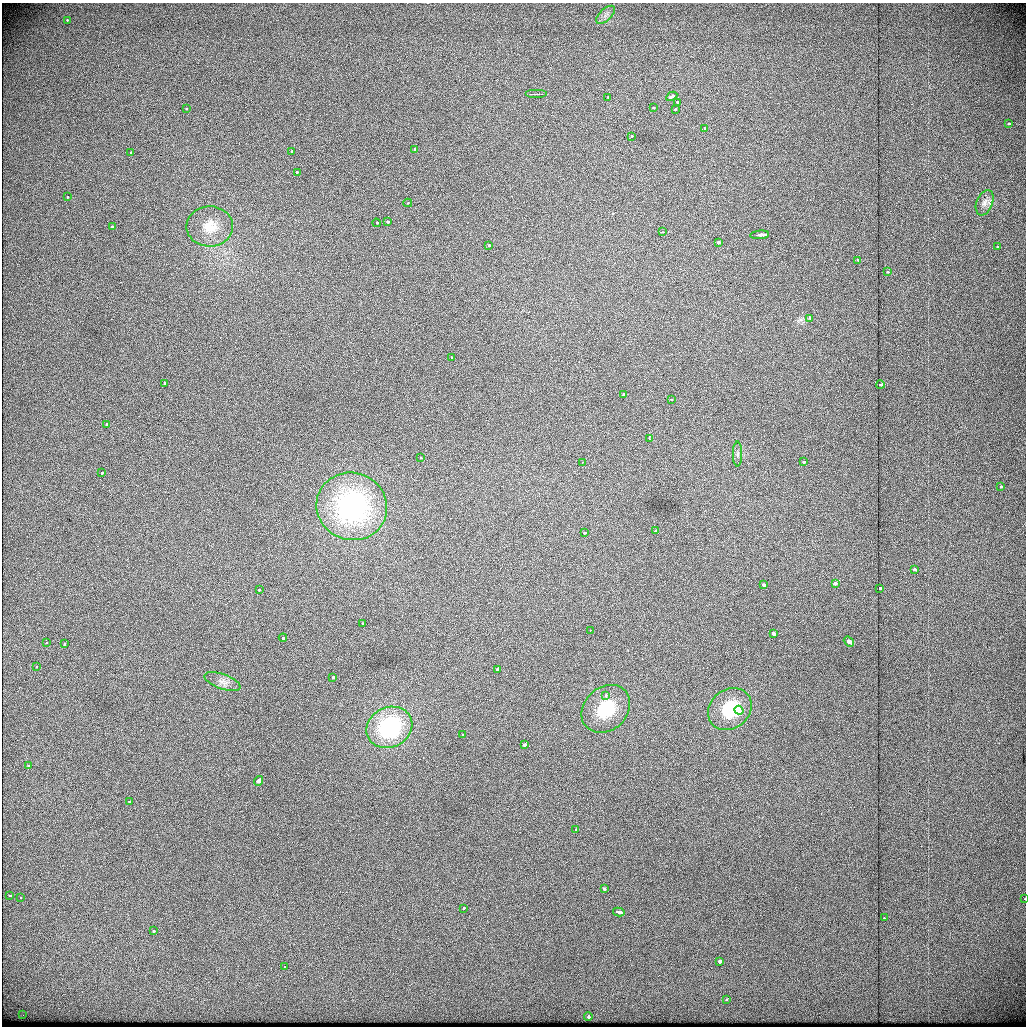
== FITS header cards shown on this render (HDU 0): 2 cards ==
NAXIS1  =                 1024          /
NAXIS2  =                 1024          /

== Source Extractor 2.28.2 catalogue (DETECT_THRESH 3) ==
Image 1024 x 1024 px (HDU 0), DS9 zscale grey, 1 PNG px = 1 image px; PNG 1028 x 1028 px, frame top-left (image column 1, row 1024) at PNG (2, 3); each listed source drawn as its Kron ellipse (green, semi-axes under 4 px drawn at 4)
Background 433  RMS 1.5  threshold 4.56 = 3 sigma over >= 5 px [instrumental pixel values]
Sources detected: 87; all 87 listed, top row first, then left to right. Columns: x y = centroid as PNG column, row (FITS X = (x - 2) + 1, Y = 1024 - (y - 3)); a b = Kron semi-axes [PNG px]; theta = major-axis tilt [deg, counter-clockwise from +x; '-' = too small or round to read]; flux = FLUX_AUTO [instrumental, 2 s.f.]
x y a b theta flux
605 15 12 6 43 560
67 20 3 3 - 340
536 94 11 2 0 160
672 96 6 3 27 3400
608 97 3 3 - 250
677 102 3 3 - 270
653 107 3 3 - 230
186 109 3 2 - 360
675 109 3 3 - 400
1009 123 3 3 - 310
704 128 3 3 - 270
632 136 3 3 - 230
414 149 3 3 - 780
292 151 3 3 - 1800
131 153 3 3 - 350
297 172 3 3 - 240
67 197 3 2 - 260
408 203 4 4 - 130
985 203 13 8 69 640
387 222 3 3 - 590
376 223 4 4 - 240
210 226 23 20 1 2700
112 227 3 3 - 330
662 232 4 2 - 360
760 235 9 3 5 1700
718 242 3 3 - 1100
489 246 3 3 - 240
998 247 3 3 - 600
858 260 3 3 - 310
887 272 3 2 - 290
810 318 3 3 - 340
451 357 3 3 - 110
165 383 3 3 - 430
880 385 4 3 - 780
624 395 3 3 - 1400
671 400 3 2 - 180
107 424 3 3 - 1000
649 439 3 2 - 83
738 454 12 4 -90 400
420 457 3 3 - 300
582 462 3 2 - 150
803 462 3 3 - 730
102 473 3 3 - 350
1001 486 3 3 - 270
352 506 35 33 -23 17000
656 531 3 3 - 380
584 533 3 3 - 210
915 570 4 3 - 840
835 583 3 3 - 1400
764 585 3 3 - 780
880 588 3 3 - 410
259 590 3 2 - 350
363 623 3 3 - 300
590 630 3 2 - 300
773 633 4 3 - 970
283 638 4 3 - 320
849 641 5 3 - 3600
46 643 3 2 - 180
64 644 3 3 - 380
37 666 3 3 - 200
497 670 3 3 - 2500
333 677 3 3 - 560
222 682 19 7 -19 860
605 695 4 4 - 340
606 709 26 21 43 5900
730 709 23 19 39 5600
739 710 5 4 - 390
389 727 23 20 26 11000
463 734 3 3 - 270
524 744 3 3 - 1200
28 765 3 3 - 270
258 781 5 3 - 4900
129 802 3 3 - 730
576 829 3 3 - 260
604 889 3 3 - 530
10 895 3 3 - 320
21 898 3 3 - 170
1025 899 3 2 - 160
463 908 3 3 - 510
619 912 6 3 -14 1000
884 918 3 3 - 150
153 931 3 3 - 360
720 961 3 3 - 1600
285 967 3 2 - 160
726 999 3 3 - 300
23 1015 2 2 - 51
588 1016 4 3 - 1100
At the frame edge (FLAGS 8, measured only in part): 1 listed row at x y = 1025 899